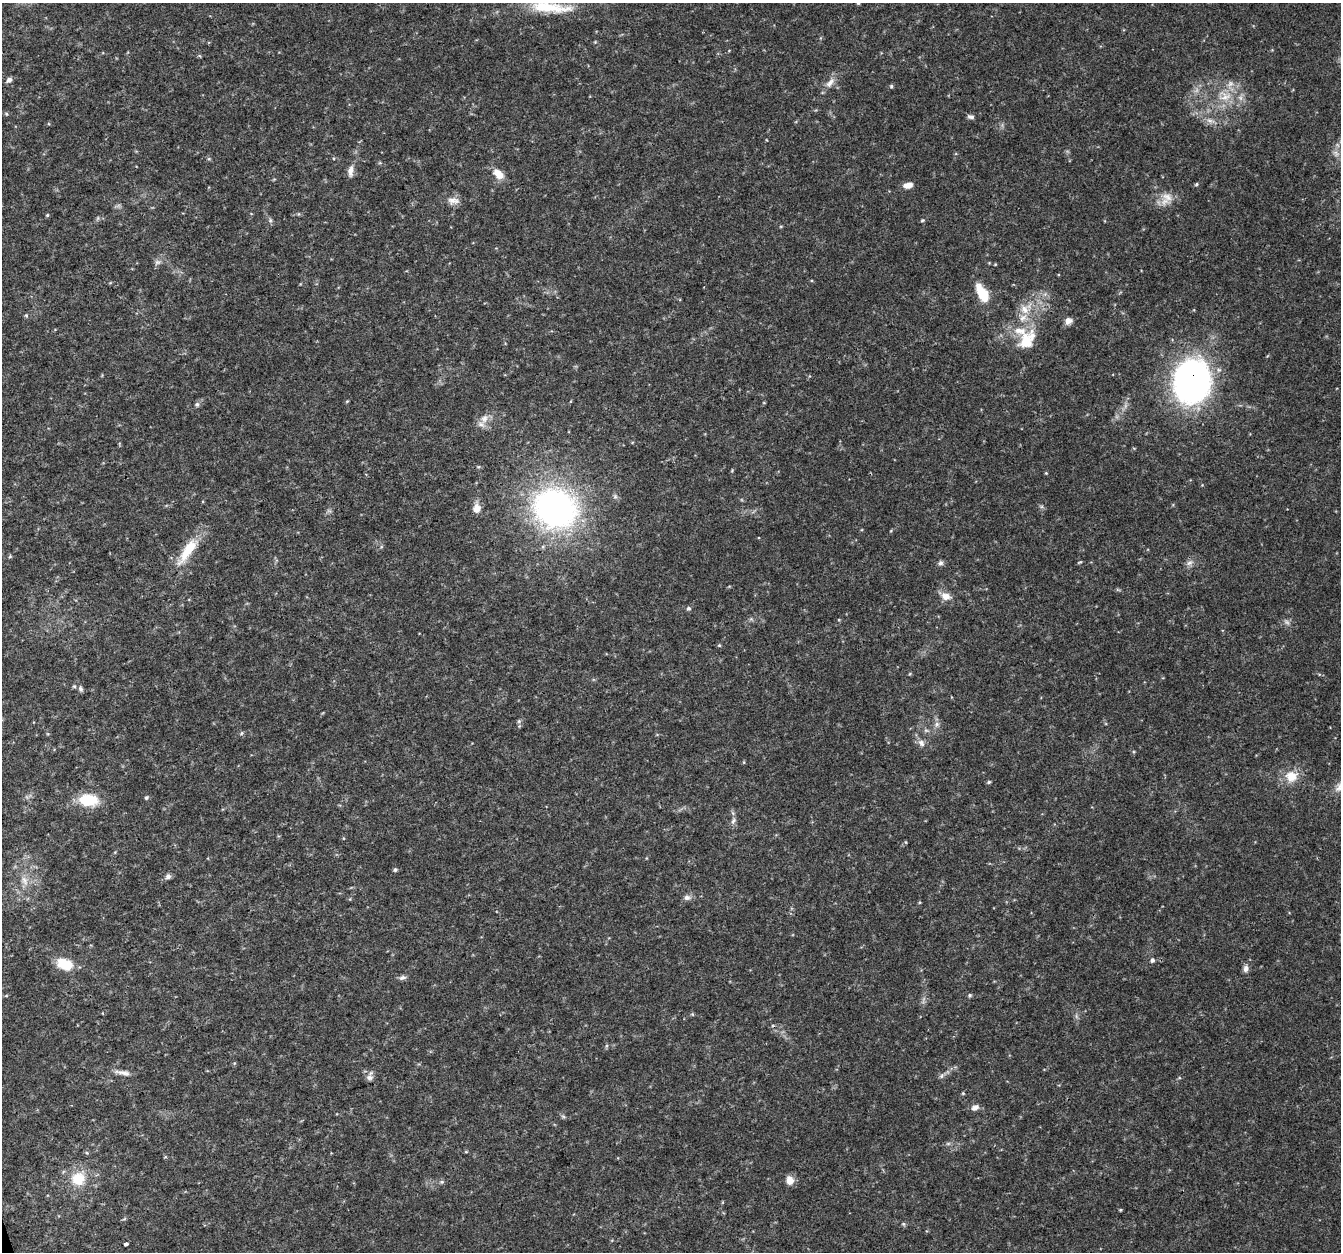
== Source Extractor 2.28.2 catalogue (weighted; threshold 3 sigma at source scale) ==
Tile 7 of 4 x 4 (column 3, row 2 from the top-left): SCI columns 2683-4021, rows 2617-3866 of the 5362 x 5182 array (HDU 1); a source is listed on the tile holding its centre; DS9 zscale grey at full resolution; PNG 1343 x 1254 px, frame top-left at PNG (2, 3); no overlay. Shown black and unused: <1% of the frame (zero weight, under 3 of 4 exposures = <1% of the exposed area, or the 3 px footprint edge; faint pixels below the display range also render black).
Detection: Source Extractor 2.28.2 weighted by HDU 2 'WHT'; one run over the whole footprint, this tile lists its part. Background 0.0306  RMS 0.0034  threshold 0.0155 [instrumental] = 3 sigma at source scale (4.5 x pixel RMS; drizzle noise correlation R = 1.50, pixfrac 1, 0.0396/0.0396 arcsec/px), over >= 5 px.
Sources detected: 80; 1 too faint to see at this stretch — not listed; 4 inside a brighter listed object's ellipse — not listed separately; the other 75 listed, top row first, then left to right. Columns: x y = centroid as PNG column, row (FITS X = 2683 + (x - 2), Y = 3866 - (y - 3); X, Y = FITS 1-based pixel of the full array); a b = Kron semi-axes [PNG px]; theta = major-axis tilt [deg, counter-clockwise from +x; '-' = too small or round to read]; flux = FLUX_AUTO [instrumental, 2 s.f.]
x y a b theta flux
858 3 4 4 - 0.44
550 7 57 13 -6 13
9 80 8 6 38 1.1
830 83 16 8 44 2.5
891 86 5 5 - 0.5
1225 97 17 10 15 5
971 117 8 5 -15 0.97
1210 121 9 6 -7 1.4
351 171 15 7 84 2.2
499 174 14 8 -43 4.3
1196 184 5 4 - 0.49
908 185 11 7 8 2.2
1167 197 16 9 -26 3.5
453 200 17 8 -7 2.4
47 215 5 4 - 0.4
98 218 6 4 71 0.46
270 220 7 4 -72 0.6
922 220 6 4 20 0.41
781 226 5 3 - 0.31
157 262 8 5 7 0.89
982 293 20 9 -61 9.4
1024 309 12 10 -44 3.4
26 315 5 5 - 0.46
1068 321 9 8 - 1.8
1027 341 28 18 55 9.8
1191 381 34 27 80 140
347 401 5 4 - 0.34
197 404 6 5 - 0.77
484 418 11 9 72 2.4
1046 473 4 4 - 0.3
477 508 9 8 - 3.1
555 508 38 33 -25 110
188 550 36 11 57 11
10 556 5 5 - 0.41
1080 562 7 3 26 0.38
941 563 7 7 - 0.88
1189 563 9 6 17 1.3
946 596 12 9 -17 2.9
688 609 6 5 - 0.7
719 645 5 4 - 0.36
81 689 8 5 -65 0.82
519 721 6 4 46 0.56
937 724 7 6 - 1
242 733 6 3 70 0.41
921 743 10 7 -58 1.7
1291 776 16 14 -3 5.6
989 782 5 4 - 0.5
1340 787 17 10 42 2.8
146 797 5 4 - 0.54
88 800 20 12 -5 11
733 813 7 4 -70 0.63
733 821 10 5 63 1.1
395 870 5 4 - 0.62
168 876 8 7 - 1.1
25 880 15 7 -63 2.4
687 897 8 7 - 1.3
1152 960 6 5 - 0.83
65 964 22 13 -20 7
1246 968 9 7 80 1.4
402 977 10 6 13 0.99
970 995 5 4 - 0.54
123 1073 21 5 -11 2
941 1076 6 4 88 0.65
369 1078 10 7 -11 1.3
963 1093 5 4 - 0.35
975 1107 11 7 28 1.6
563 1116 6 4 -19 0.52
948 1144 7 4 0 0.59
87 1153 5 3 - 0.37
78 1179 17 16 - 8.6
790 1180 9 8 - 3.1
442 1182 6 4 -44 0.54
1120 1210 4 3 - 0.32
903 1224 5 5 - 0.47
126 1244 4 3 - 3.6
Overlapping masked pixels (flux is a lower limit): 1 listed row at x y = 1191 381
Isophote crosses this tile's border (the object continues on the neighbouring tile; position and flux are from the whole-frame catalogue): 3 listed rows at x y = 858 3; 550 7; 1340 787